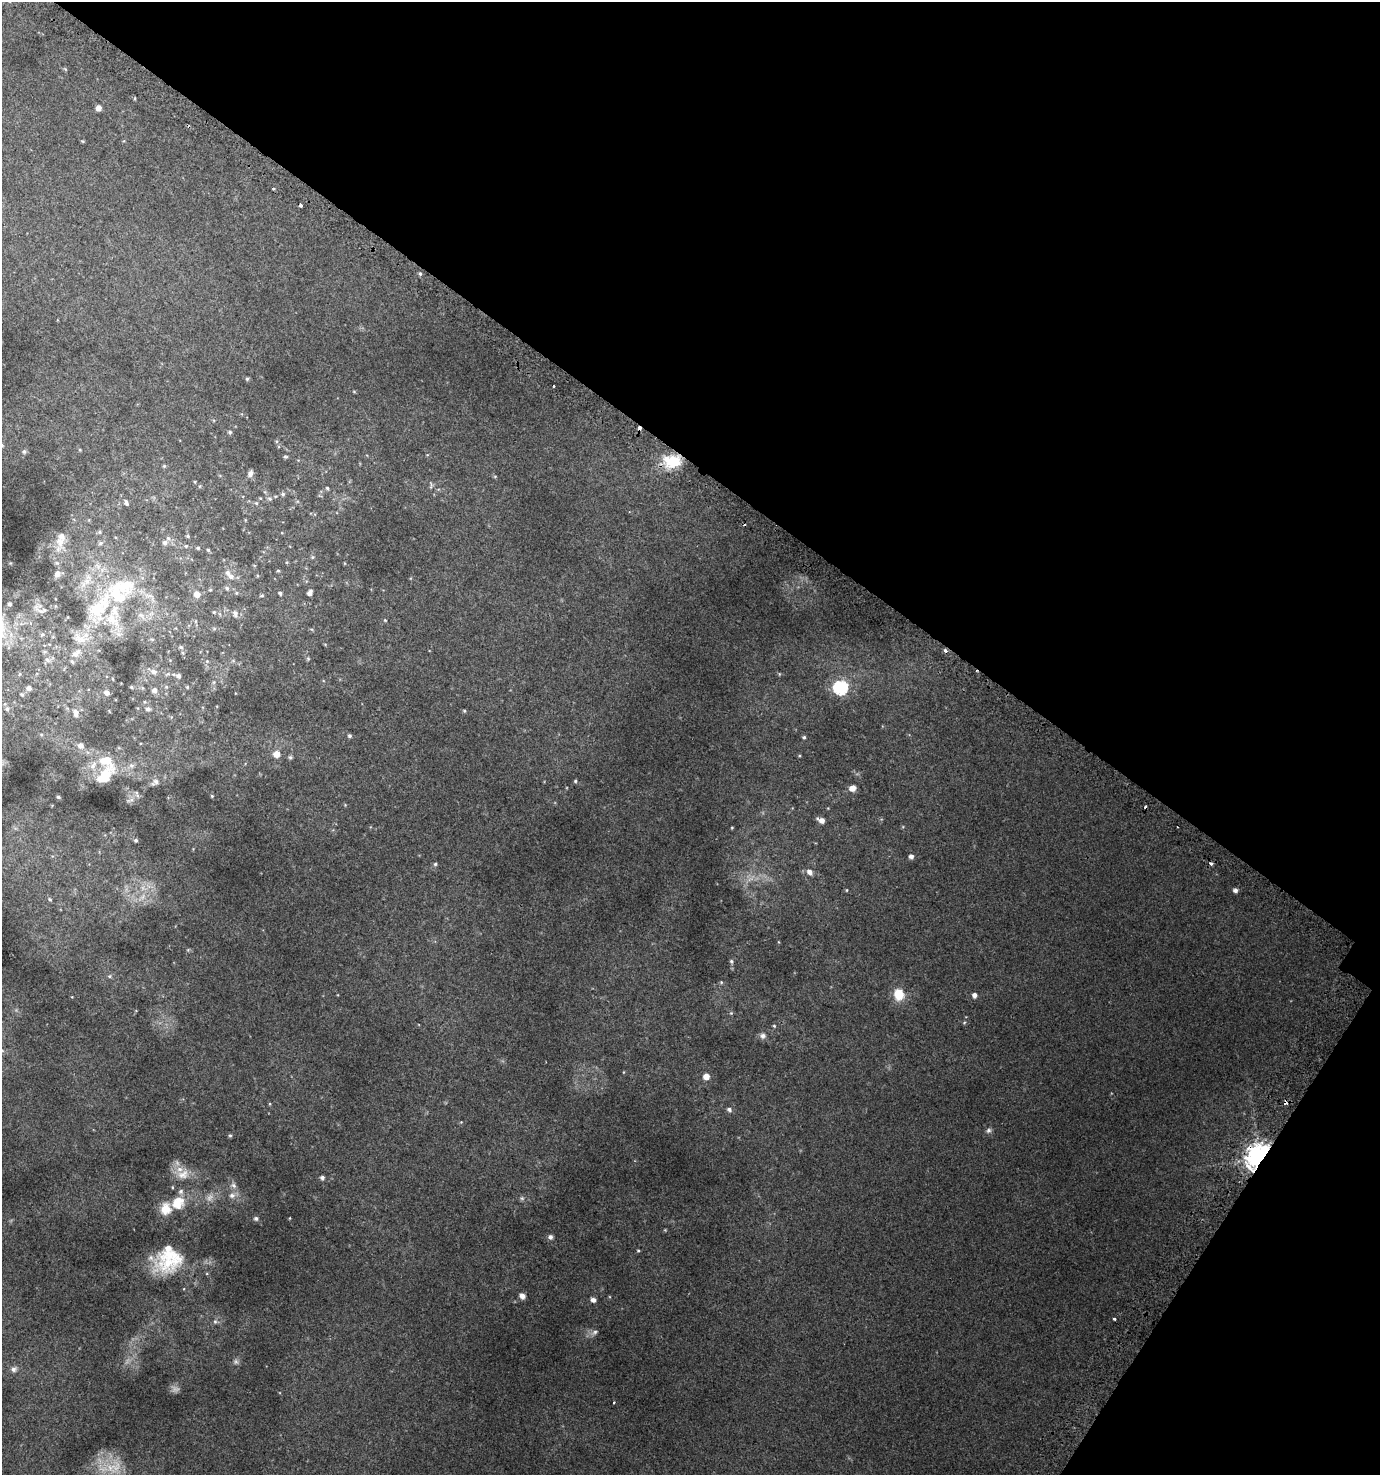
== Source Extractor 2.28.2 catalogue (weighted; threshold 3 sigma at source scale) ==
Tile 8 of 4 x 4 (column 4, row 2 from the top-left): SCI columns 4447-5824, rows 3010-4482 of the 6070 x 6007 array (HDU 1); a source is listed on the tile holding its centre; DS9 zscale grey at full resolution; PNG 1382 x 1477 px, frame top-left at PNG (2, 2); no overlay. Shown black and unused: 35% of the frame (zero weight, under 2 of 3 exposures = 3% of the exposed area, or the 3 px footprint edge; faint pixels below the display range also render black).
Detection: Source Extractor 2.28.2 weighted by HDU 2 'WHT'; one run over the whole footprint, this tile lists its part. Background 0.0145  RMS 0.0048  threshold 0.0217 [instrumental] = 3 sigma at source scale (4.5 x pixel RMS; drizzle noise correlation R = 1.50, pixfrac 1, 0.0396/0.0396 arcsec/px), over >= 5 px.
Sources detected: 178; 6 too faint to see at this stretch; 4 cosmic-ray / hot-pixel residue — not listed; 19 inside a brighter listed object's ellipse — not listed separately; the other 149 listed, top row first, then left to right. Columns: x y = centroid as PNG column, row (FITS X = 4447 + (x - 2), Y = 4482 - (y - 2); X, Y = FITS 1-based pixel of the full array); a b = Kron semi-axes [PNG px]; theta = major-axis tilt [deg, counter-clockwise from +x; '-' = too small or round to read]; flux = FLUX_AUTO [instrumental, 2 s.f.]
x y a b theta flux
65 69 6 4 -45 0.5
135 98 4 3 - 0.37
98 108 5 5 - 2.8
83 141 4 3 - 0.5
273 189 3 3 - 1.5
301 206 3 3 - 1.6
420 274 5 4 - 0.81
247 379 5 4 - 0.64
553 386 3 3 - 2.5
354 392 5 3 - 0.38
230 432 5 5 - 0.71
80 450 5 4 - 0.46
24 452 6 5 - 1.1
285 457 6 4 -2 0.63
674 461 22 15 29 15
164 466 5 5 - 0.64
250 473 7 5 63 2.2
495 476 5 3 - 0.4
195 482 4 4 - 0.42
431 485 10 4 87 0.97
200 486 5 3 - 0.46
327 488 5 4 - 0.68
283 494 5 5 - 0.79
270 499 7 6 - 1.1
126 503 6 4 -71 1.2
256 503 5 5 - 0.67
99 532 5 5 - 0.67
188 536 4 4 - 0.65
60 542 17 13 -89 5.5
100 543 6 5 - 1
165 543 7 7 - 1.5
186 546 5 4 - 0.54
198 548 5 4 - 0.64
208 550 4 4 - 0.65
312 557 5 5 - 0.6
254 565 5 3 - 0.36
278 571 4 4 - 0.55
57 574 7 6 - 2.4
231 576 9 7 -13 2.4
87 581 11 10 - 3.7
227 588 7 6 - 1.1
210 590 5 4 - 0.51
236 593 5 5 - 0.6
280 593 4 3 - 0.82
310 593 5 4 - 2.3
197 594 6 6 - 3.8
262 595 6 4 6 0.58
149 596 21 9 -29 5
9 604 5 4 - 1.1
55 606 5 3 - 0.38
100 607 66 25 59 40
41 611 31 7 -40 3.1
214 612 5 5 - 0.62
151 614 7 4 19 1.2
235 614 10 7 -78 1.9
141 616 13 6 -44 2.3
385 620 5 4 - 0.46
196 621 6 4 89 0.6
214 629 7 4 0 0.66
42 634 6 5 - 0.9
181 647 6 5 - 0.87
945 650 4 4 - 1.6
44 652 6 5 - 0.88
308 659 5 4 - 0.55
47 660 8 7 - 1.7
207 661 5 5 - 0.72
233 661 6 4 0 0.67
154 672 9 7 -22 2.2
20 674 6 4 88 0.55
779 674 5 4 - 0.51
178 676 6 5 - 1.4
113 679 4 3 - 0.45
214 682 5 5 - 0.7
131 687 5 4 - 0.61
166 687 5 5 - 0.66
187 687 5 4 - 0.55
29 688 6 6 - 2.1
840 688 7 6 - 78
154 690 6 6 - 2.2
107 693 6 5 - 2.2
22 694 6 5 - 0.86
7 709 7 6 - 1.4
148 709 7 6 - 1.4
464 711 5 4 - 0.56
76 713 12 7 -76 2.6
41 734 5 3 - 0.5
350 736 5 4 - 0.95
804 737 5 4 - 0.69
80 745 7 6 - 2.3
276 754 6 6 - 4.4
290 757 6 5 - 0.76
93 765 15 7 63 4
131 766 8 7 - 1.7
105 776 31 13 54 11
575 781 4 4 - 0.63
155 782 11 7 32 2.4
853 788 7 6 - 3.4
137 794 11 5 -74 1.1
212 796 4 4 - 0.43
58 797 5 4 - 0.79
345 805 4 4 - 0.36
821 820 7 5 -20 3.1
732 828 3 3 - 0.39
136 840 5 5 - 0.76
911 856 5 4 - 1.7
435 864 5 5 - 0.67
810 872 8 7 - 2.3
847 890 4 3 - 0.37
1235 890 5 5 - 1.6
142 897 14 6 44 3.5
50 899 6 5 - 0.75
779 942 5 3 - 0.32
731 961 6 5 - 0.76
110 976 6 5 - 0.82
721 982 5 4 - 0.52
899 995 15 12 -78 8
975 995 5 5 - 2.1
731 1013 5 4 - 0.53
964 1023 5 4 - 0.53
774 1026 5 4 - 0.54
763 1036 9 7 -8 1.8
2 1050 8 5 -19 0.98
706 1076 5 5 - 4.6
270 1104 5 3 - 0.43
729 1109 6 5 - 1.2
461 1122 4 4 - 0.37
988 1130 8 6 44 1.2
230 1135 5 4 - 0.66
1259 1157 8 7 - 600
183 1174 20 13 14 6.3
322 1178 5 5 - 1.3
233 1185 9 7 -45 1.9
172 1187 4 4 - 0.47
232 1195 8 7 - 2.1
522 1198 7 5 -21 1
178 1203 19 16 43 9.3
256 1218 5 5 - 1.1
290 1218 4 2 - 0.31
550 1237 5 5 - 1.7
638 1251 4 4 - 0.48
170 1253 44 43 - 26
522 1296 7 6 - 2.3
593 1300 5 4 - 2.1
1114 1319 3 3 - 1.4
215 1321 7 5 69 1.1
594 1332 11 5 34 1.6
14 1369 8 7 - 1.5
614 1402 3 2 - 0.33
114 1467 31 19 6 15
Overlapping masked pixels (flux is a lower limit): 3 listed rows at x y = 674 461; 945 650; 1259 1157
Isophote crosses this tile's border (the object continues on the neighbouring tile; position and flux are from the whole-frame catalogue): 1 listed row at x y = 2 1050